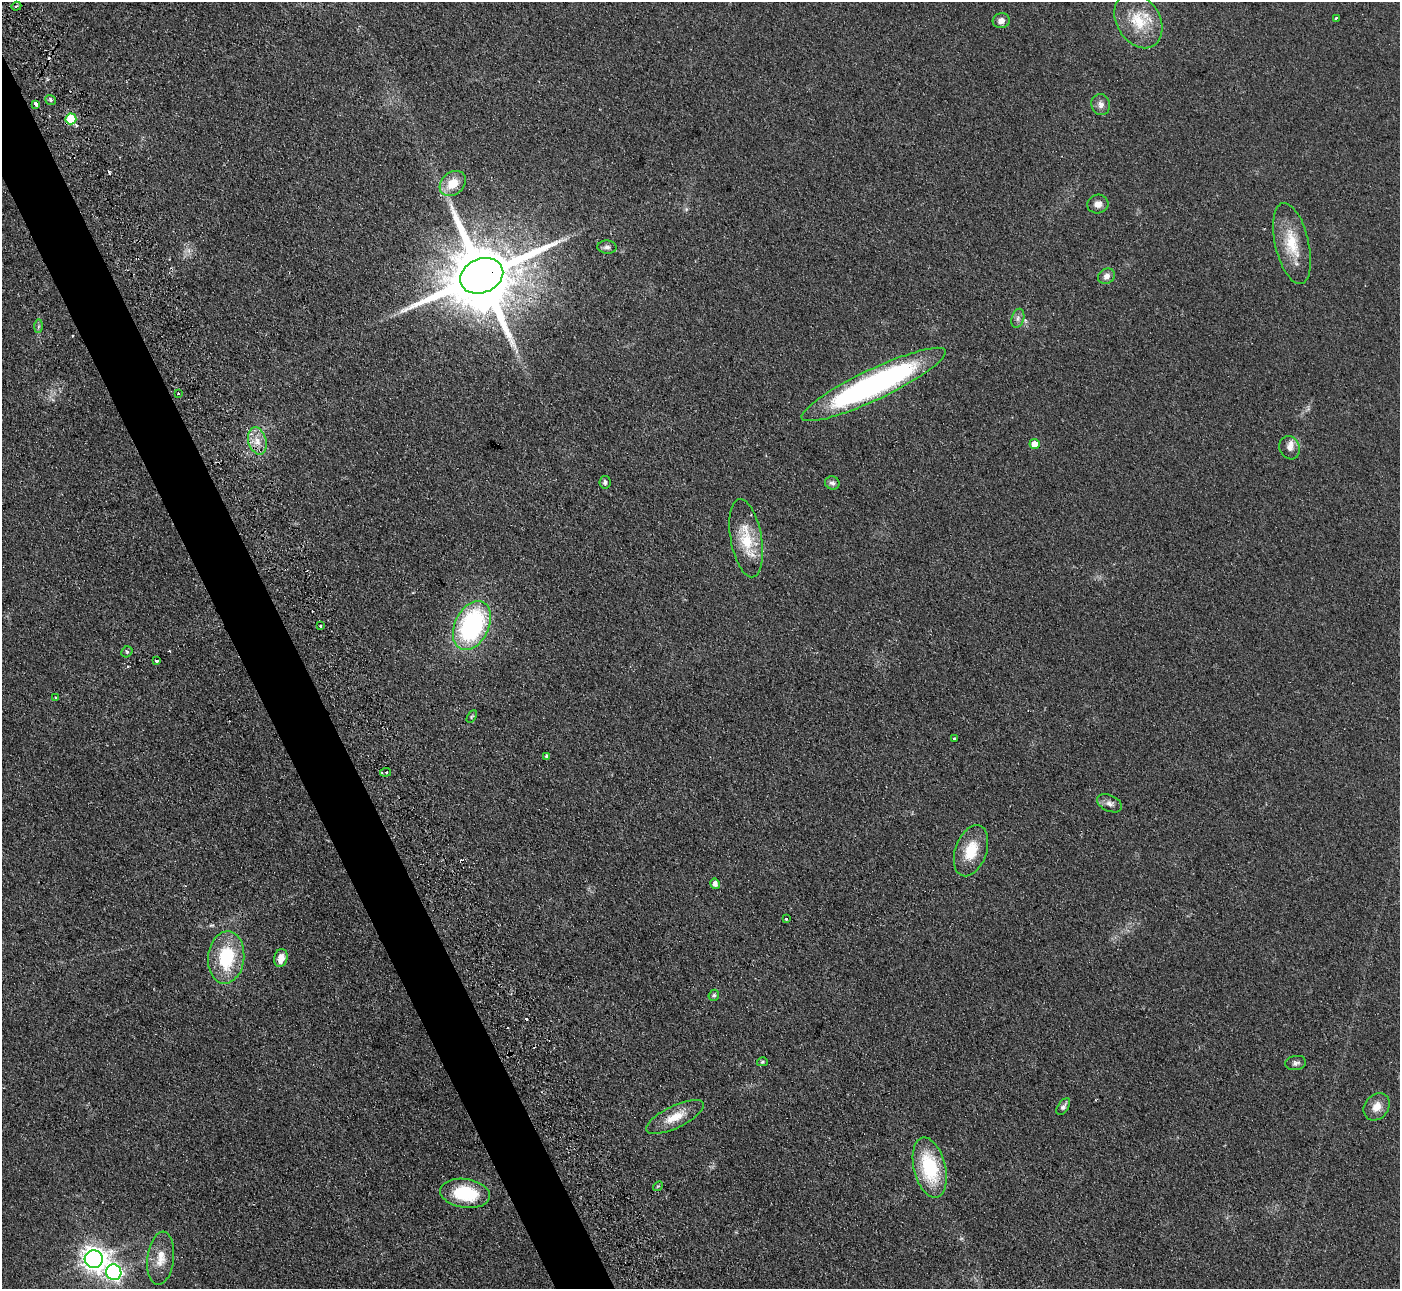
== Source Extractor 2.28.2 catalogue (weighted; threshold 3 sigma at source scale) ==
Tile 11 of 4 x 4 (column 3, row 3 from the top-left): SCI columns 2799-4196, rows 1574-2860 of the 5647 x 5607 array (HDU 1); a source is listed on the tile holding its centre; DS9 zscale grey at full resolution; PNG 1402 x 1291 px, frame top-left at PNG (2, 2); each listed source drawn as its Kron ellipse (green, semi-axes under 4 px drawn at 4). Shown black and unused: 4% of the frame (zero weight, under 2 of 3 exposures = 3% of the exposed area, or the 3 px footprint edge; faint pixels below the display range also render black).
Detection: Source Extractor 2.28.2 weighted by HDU 2 'WHT'; one run over the whole footprint, this tile lists its part. Background 0.0882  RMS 0.0083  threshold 0.0373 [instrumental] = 3 sigma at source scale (4.5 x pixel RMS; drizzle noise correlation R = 1.50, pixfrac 1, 0.05/0.05 arcsec/px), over >= 5 px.
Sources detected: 56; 4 cosmic-ray / hot-pixel residue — neither listed nor drawn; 1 inside a brighter listed object's ellipse — not listed separately; the other 51 listed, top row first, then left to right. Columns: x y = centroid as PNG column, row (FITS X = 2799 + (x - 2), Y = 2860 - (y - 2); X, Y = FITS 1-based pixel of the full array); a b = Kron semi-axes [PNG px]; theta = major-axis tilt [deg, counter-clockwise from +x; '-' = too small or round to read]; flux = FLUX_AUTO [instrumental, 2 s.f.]
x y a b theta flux
16 6 5 4 - 1.4
1336 18 4 3 - 2.6
1001 21 8 7 - 4.7
1138 21 29 21 -59 30
51 100 5 4 - 2
36 104 4 3 - 18
1101 105 10 9 - 4.6
71 119 5 5 - 30
453 183 14 11 40 16
1098 204 10 9 - 5.1
1292 244 41 17 -77 28
607 247 9 6 -2 2.8
482 276 22 17 23 11000
1107 276 9 7 36 4.2
1018 318 10 6 73 2.8
38 326 7 4 88 1.5
874 384 79 15 25 260
178 393 3 2 - 1.5
257 441 14 9 -74 9.1
1034 444 5 5 - 8.2
1290 448 12 10 -69 5
605 482 6 5 - 2.2
832 483 7 6 - 2.4
746 538 39 15 -80 29
472 625 26 17 64 130
321 626 3 3 - 2.8
127 652 6 5 - 1.3
157 661 4 3 - 2.9
56 697 3 2 - 1.2
472 716 7 4 59 1.1
954 738 3 2 - 1.1
547 756 4 3 - 1.6
386 772 5 3 - 3.6
1109 803 13 8 -25 4.1
971 851 26 15 70 22
715 884 5 4 - 4.3
787 919 3 3 - 4.3
226 957 26 18 84 50
281 958 9 6 77 7.5
714 995 6 5 - 1.4
762 1062 5 4 - 1.2
1296 1063 10 7 10 2.7
1063 1107 9 5 56 2.8
1377 1107 15 12 51 8.8
675 1117 31 11 26 16
930 1168 31 16 -76 56
658 1186 5 4 - 0.85
465 1193 25 14 -9 42
161 1258 27 13 83 14
94 1259 9 9 - 710
114 1272 8 7 - 280
Overlapping masked pixels (flux is a lower limit): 1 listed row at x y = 482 276